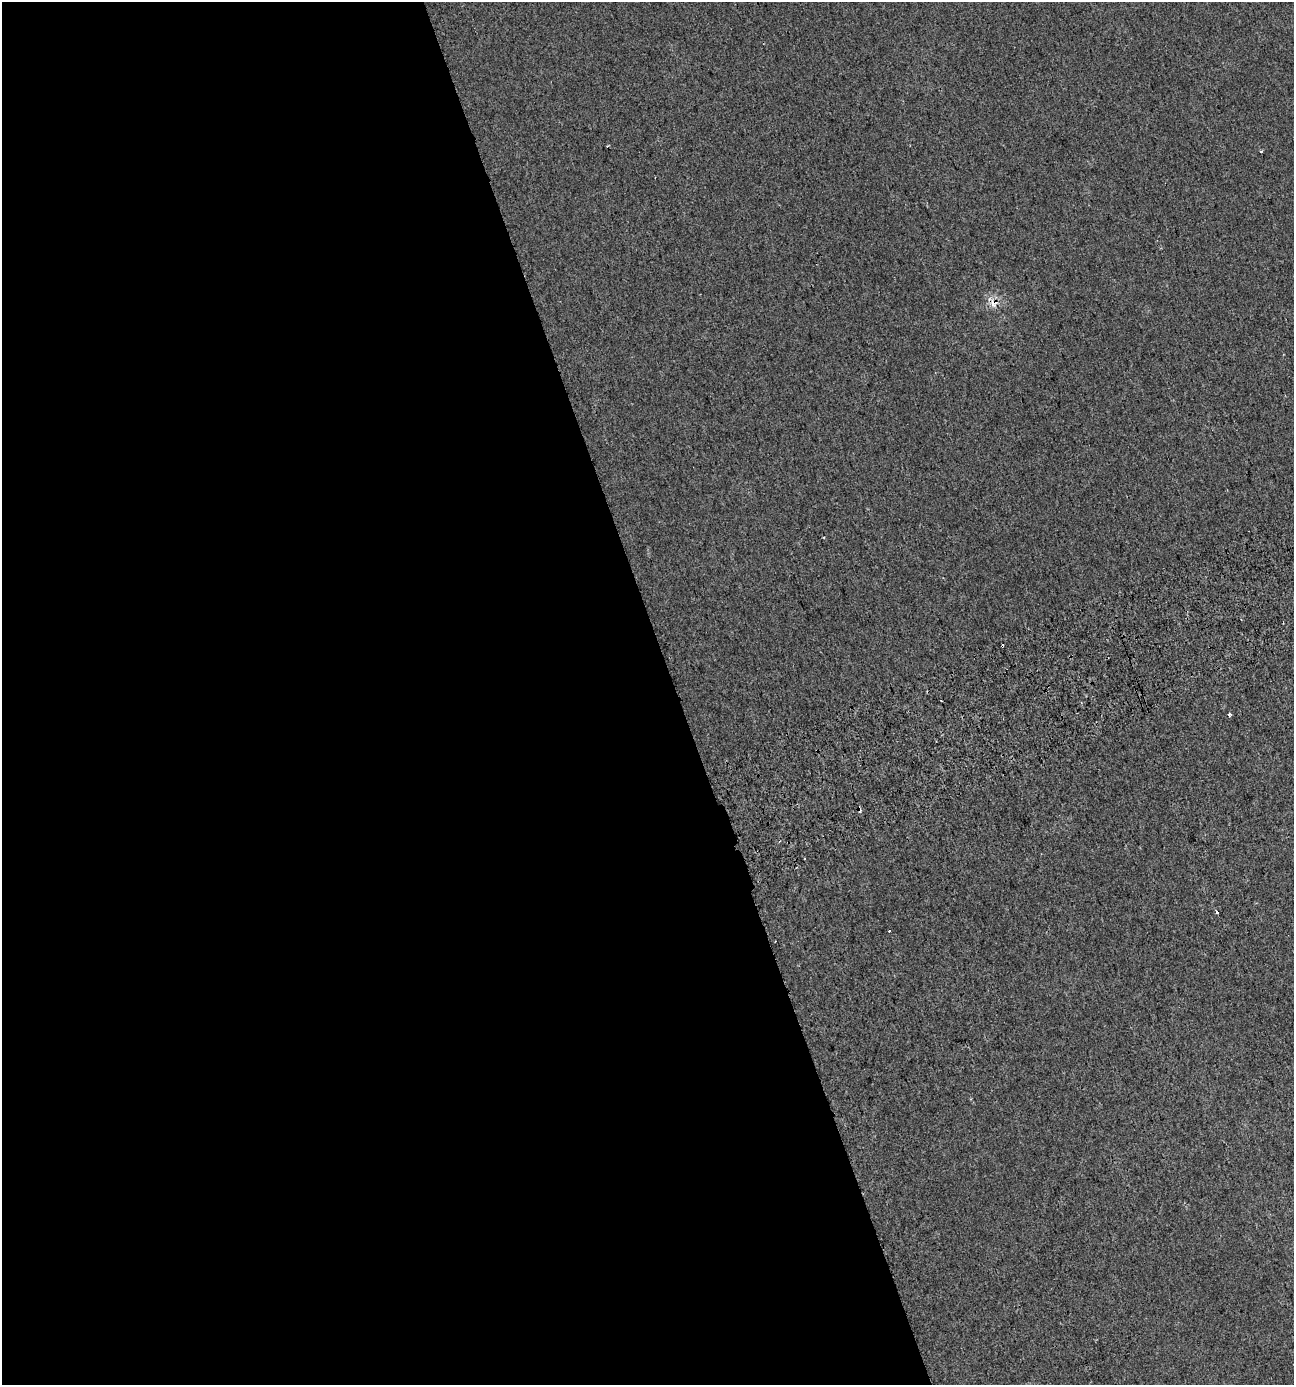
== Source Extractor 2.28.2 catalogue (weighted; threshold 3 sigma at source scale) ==
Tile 9 of 4 x 4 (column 1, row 3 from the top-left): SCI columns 104-1395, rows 1436-2818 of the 5420 x 5628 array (HDU 1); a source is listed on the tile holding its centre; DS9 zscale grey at full resolution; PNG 1296 x 1387 px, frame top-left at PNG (2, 2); no overlay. Shown black and unused: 52% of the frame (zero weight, under 2 of 3 exposures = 2% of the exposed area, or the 3 px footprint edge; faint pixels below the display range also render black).
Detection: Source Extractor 2.28.2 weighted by HDU 2 'WHT'; one run over the whole footprint, this tile lists its part. Background 0.00187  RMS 0.0055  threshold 0.0245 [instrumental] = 3 sigma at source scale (4.5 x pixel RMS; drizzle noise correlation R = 1.50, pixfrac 1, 0.0396/0.0396 arcsec/px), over >= 5 px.
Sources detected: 11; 5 cosmic-ray / hot-pixel residue — not listed; the other 6 listed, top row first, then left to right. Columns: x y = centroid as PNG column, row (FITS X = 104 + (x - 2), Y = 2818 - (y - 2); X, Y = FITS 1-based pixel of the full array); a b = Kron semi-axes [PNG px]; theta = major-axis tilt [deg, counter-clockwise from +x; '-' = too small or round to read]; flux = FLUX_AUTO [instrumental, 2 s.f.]
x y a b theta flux
1261 151 4 2 - 0.48
993 303 11 11 - 4.8
824 537 3 2 - 0.66
1229 715 4 3 - 3.1
1217 912 3 3 - 5.6
889 931 3 2 - 1.1
Overlapping masked pixels (flux is a lower limit): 1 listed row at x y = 993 303